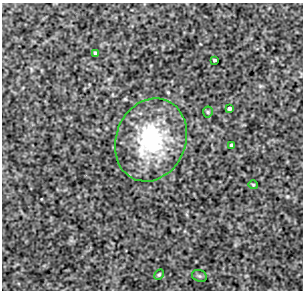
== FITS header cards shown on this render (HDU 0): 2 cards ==
NAXIS1  =                  301
NAXIS2  =                  288

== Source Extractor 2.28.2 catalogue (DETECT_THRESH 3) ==
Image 301 x 288 px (HDU 0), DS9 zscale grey, 1 PNG px = 1 image px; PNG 305 x 292 px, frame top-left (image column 1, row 288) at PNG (2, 3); each listed source drawn as its Kron ellipse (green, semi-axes under 4 px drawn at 4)
Background 579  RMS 1.1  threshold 3.16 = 3 sigma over >= 5 px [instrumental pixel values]
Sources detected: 9; all 9 listed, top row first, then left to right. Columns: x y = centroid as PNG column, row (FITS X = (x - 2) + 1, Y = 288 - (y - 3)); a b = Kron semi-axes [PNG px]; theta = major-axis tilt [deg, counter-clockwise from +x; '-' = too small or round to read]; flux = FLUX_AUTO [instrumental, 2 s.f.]
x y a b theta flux
95 53 4 4 - 91
214 60 3 3 - 85
229 108 4 3 - 170
208 112 5 5 - 92
151 140 42 35 68 7200
231 145 3 3 - 110
253 185 4 4 - 76
159 274 6 4 62 87
199 276 8 5 -21 130